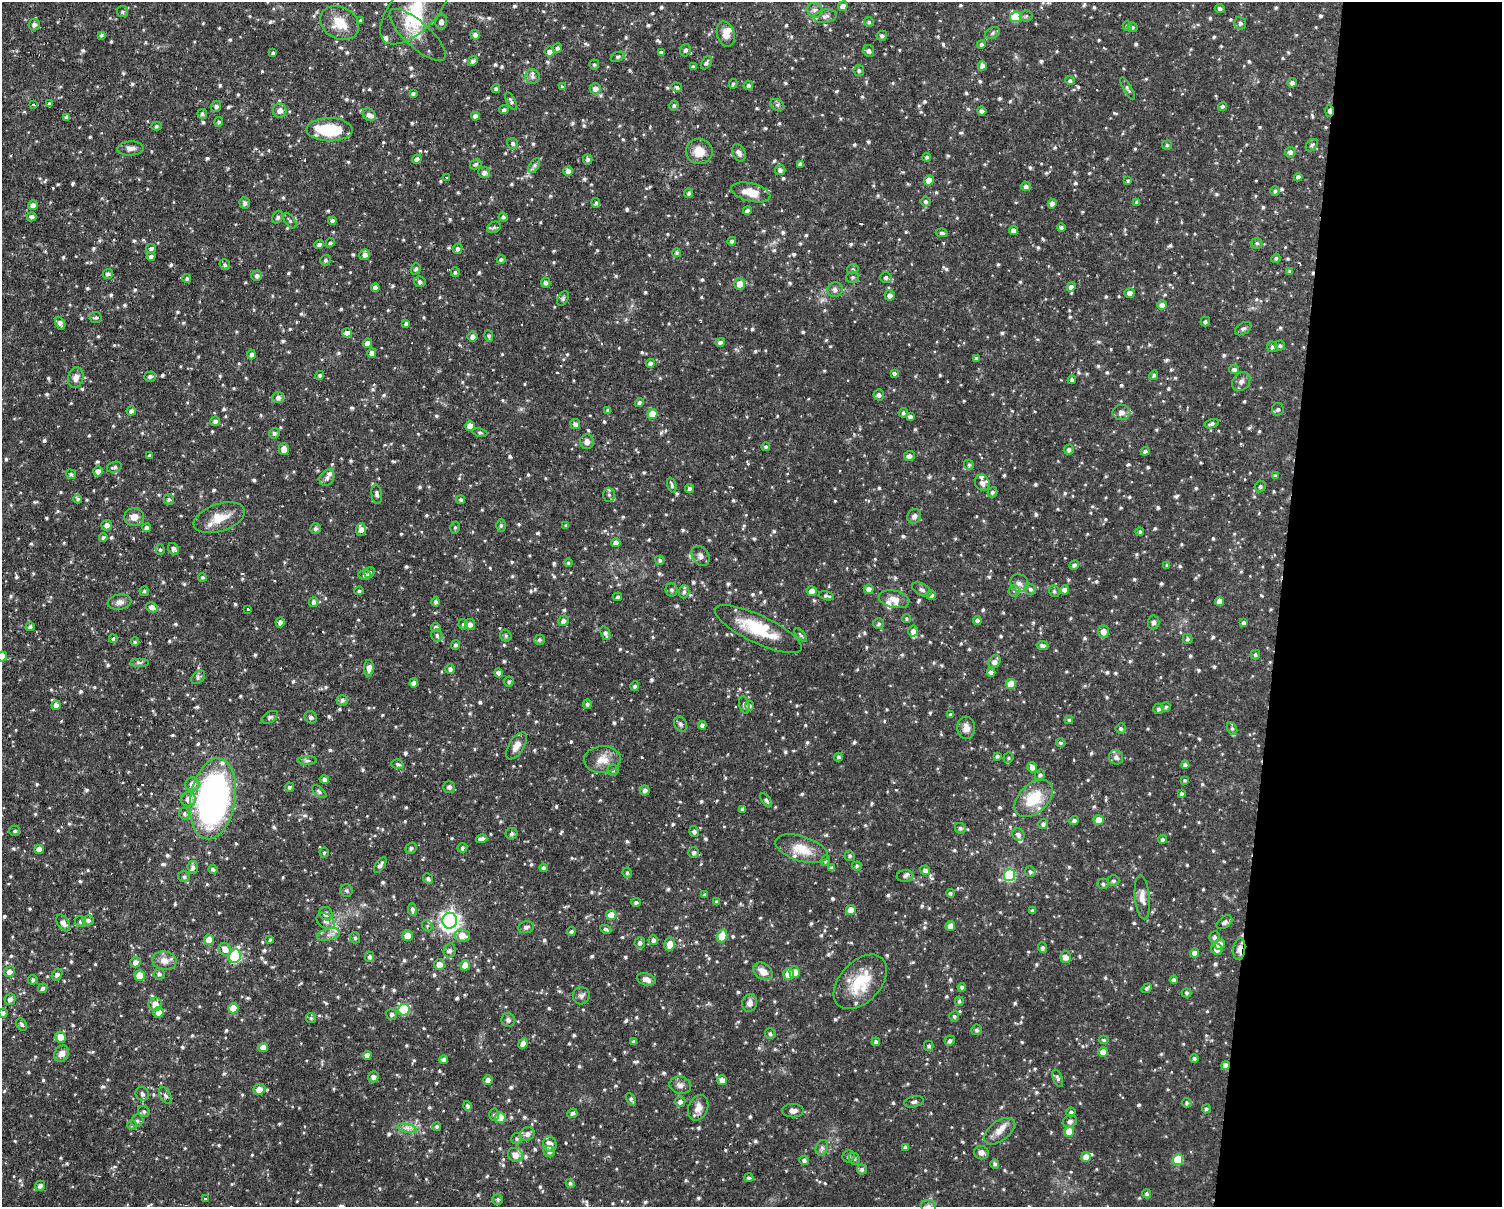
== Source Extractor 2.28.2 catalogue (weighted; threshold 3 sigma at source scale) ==
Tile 9 of 3 x 4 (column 3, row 3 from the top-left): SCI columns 3140-4639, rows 1389-2593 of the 4978 x 5004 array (HDU 1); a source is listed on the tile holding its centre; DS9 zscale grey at full resolution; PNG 1504 x 1209 px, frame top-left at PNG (2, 2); each listed source drawn as its Kron ellipse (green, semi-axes under 4 px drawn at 4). Shown black and unused: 15% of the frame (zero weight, under 2 of 3 exposures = <1% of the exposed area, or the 3 px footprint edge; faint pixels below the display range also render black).
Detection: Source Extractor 2.28.2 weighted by HDU 2 'WHT'; one run over the whole footprint, this tile lists its part. Background 0.0511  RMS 0.0061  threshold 0.0273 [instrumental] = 3 sigma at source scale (4.5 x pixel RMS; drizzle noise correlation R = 1.50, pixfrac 1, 0.05/0.05 arcsec/px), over >= 5 px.
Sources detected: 1252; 6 cosmic-ray / hot-pixel residue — neither listed nor drawn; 28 inside a brighter listed object's ellipse — not listed separately; of the other 1218, all 500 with FLUX_AUTO >= 1.08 (the completeness limit of this list) listed and drawn (718 fainter detections not listed), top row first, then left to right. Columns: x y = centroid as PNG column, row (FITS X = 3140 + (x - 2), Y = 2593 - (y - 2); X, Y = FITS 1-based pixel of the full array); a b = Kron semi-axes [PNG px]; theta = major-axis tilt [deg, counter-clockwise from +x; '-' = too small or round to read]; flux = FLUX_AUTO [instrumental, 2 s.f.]
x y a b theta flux
843 6 5 4 - 3.8
1220 8 5 4 - 1.6
414 9 44 22 46 31
815 10 8 7 - 2.5
123 12 5 5 - 1.2
825 16 12 6 9 2.5
1026 16 6 5 - 1.1
1016 17 6 5 - 20
360 21 4 3 - 1.4
441 22 7 6 - 2.3
869 22 5 4 - 1.1
340 23 20 16 -28 13
1240 23 6 5 - 1.7
34 24 6 5 - 2.2
1127 26 5 4 - 1.2
1132 27 5 5 - 1.2
993 33 8 5 28 1.4
726 34 13 8 -72 5
101 35 4 4 - 1.1
418 35 36 13 -42 12
475 35 5 4 - 2.2
882 36 5 5 - 1.4
981 44 4 4 - 1.3
557 48 5 4 - 1.6
685 50 6 5 - 1.4
869 51 6 5 - 1.9
550 52 5 5 - 3.1
661 52 4 3 - 1.6
273 53 4 3 - 1.1
618 57 7 4 24 1.1
473 61 5 4 - 1.8
706 63 7 4 57 1.4
594 64 5 5 - 1.1
982 66 4 4 - 3.3
693 67 4 3 - 1.3
859 71 5 5 - 1.4
532 76 7 7 - 2.1
1070 81 5 4 - 1.2
1292 83 4 4 - 1.9
733 84 5 4 - 1.1
748 85 5 4 - 1.3
562 87 3 3 - 1.5
677 87 5 4 - 1.2
496 88 4 4 - 1.4
595 89 6 5 - 3.3
1128 89 13 4 -61 1.3
413 94 4 3 - 1.4
511 101 10 4 -62 1.5
33 104 3 3 - 3.4
49 104 4 4 - 1.6
674 105 5 4 - 1.2
777 105 7 5 -28 1.4
216 106 5 5 - 1.9
1222 106 4 4 - 1.3
504 110 5 4 - 1.6
280 111 7 7 - 3
982 111 4 4 - 1.6
1329 111 6 3 88 2.7
202 114 5 5 - 1.3
369 115 7 5 -37 2.9
475 116 4 4 - 2.8
67 117 4 4 - 1.8
219 122 5 4 - 1.2
156 126 5 4 - 1.2
330 130 23 11 -1 26
513 143 5 5 - 1.8
1167 145 5 4 - 1.1
1312 145 7 5 45 1.3
130 148 13 7 2 3.1
699 151 13 12 - 9.2
1290 152 5 5 - 1.8
739 153 9 6 -63 2.4
927 157 4 4 - 1.1
417 159 5 4 - 2.3
588 159 5 4 - 1.6
476 164 6 4 31 1.1
800 164 4 4 - 2
534 166 8 5 59 1.5
780 170 5 5 - 2
568 171 5 4 - 2.7
484 172 6 6 - 2.4
446 177 3 3 - 1.8
1298 177 4 4 - 2
929 181 5 5 - 8.2
1128 181 4 4 - 1.1
1026 186 5 5 - 1.9
1275 191 4 4 - 1.1
751 192 20 9 -13 9.7
689 193 4 4 - 1.3
926 201 5 5 - 1.5
1137 202 4 4 - 1.9
245 203 6 5 - 1.7
596 203 5 4 - 1.1
1052 204 5 4 - 2.8
33 205 5 4 - 2.7
747 210 4 4 - 1.6
32 217 5 4 - 1.6
278 217 6 5 - 1.4
503 217 4 4 - 1.3
290 221 9 5 -52 1.2
333 221 4 4 - 2
494 227 7 5 26 1.5
1061 228 4 4 - 1.5
1013 230 4 4 - 3
942 233 6 4 -8 1.4
732 241 4 4 - 1.6
330 243 5 4 - 1.1
1257 243 5 5 - 1.2
319 244 5 4 - 1.8
151 248 5 4 - 1.7
457 249 5 5 - 1.9
677 253 4 4 - 1.2
365 255 5 5 - 2.4
151 256 4 4 - 1.7
1276 258 5 4 - 1.2
325 260 5 5 - 1.1
501 260 4 4 - 1.2
225 265 6 5 - 1.2
416 269 6 5 - 1.4
853 269 6 4 14 1.1
1290 271 4 4 - 1.1
455 272 5 4 - 1.1
108 274 5 5 - 1.5
257 276 5 5 - 1.7
852 277 6 5 - 1.3
886 277 6 5 - 1.5
187 278 4 4 - 1.2
420 282 6 5 - 1.6
546 283 5 4 - 1.8
740 284 5 5 - 6.7
1071 287 5 4 - 2.5
375 288 4 4 - 2.3
835 290 7 7 - 2.5
1129 293 5 5 - 2.3
890 295 5 5 - 2.7
563 299 8 5 64 1.2
1162 305 5 5 - 2.9
96 318 6 5 - 1.3
1205 321 5 4 - 1.2
60 323 7 4 -64 2.3
406 323 4 3 - 1.5
1243 329 9 5 31 1.5
347 333 5 4 - 3.9
489 336 6 4 -77 1.3
473 337 5 5 - 2.5
720 342 5 4 - 1.8
367 343 5 4 - 2.8
1280 346 5 5 - 1.2
1272 347 5 5 - 1.6
372 353 4 4 - 2.9
252 354 5 4 - 1.9
976 358 4 3 - 1.1
650 364 4 4 - 2.1
1234 369 5 4 - 2
894 373 3 3 - 2.6
320 375 4 4 - 1.1
1154 375 5 4 - 1.2
150 377 6 5 - 1.8
76 378 10 7 76 3.8
1072 380 4 4 - 1.6
1241 382 10 8 51 3.2
879 395 5 5 - 1.7
278 397 6 5 - 2.3
639 402 4 4 - 1.5
1278 409 6 6 - 1.3
608 410 4 4 - 1.6
131 411 4 4 - 2.1
1121 412 9 7 1 3.1
903 413 5 4 - 1.2
652 414 5 5 - 10
910 417 4 4 - 1.9
215 421 5 4 - 1.7
575 424 5 5 - 2.4
1212 424 7 4 17 1.8
470 426 5 4 - 5.5
274 433 5 5 - 1.5
480 433 7 3 -10 1.1
587 442 7 7 - 2.9
766 447 4 4 - 1.2
284 449 6 5 - 4.2
1069 450 5 5 - 1.6
1145 451 4 4 - 1.5
150 456 4 3 - 1.4
909 456 5 5 - 2.3
969 465 5 4 - 1.2
114 467 7 5 16 1.5
98 471 5 4 - 3.2
71 474 5 4 - 1.4
1275 476 4 3 - 1.6
327 478 9 6 58 2.3
982 483 8 7 - 3.3
672 485 8 3 -70 1.4
1260 487 6 5 - 1.2
689 488 4 4 - 1.6
993 492 5 4 - 1.4
377 494 9 5 -81 2.1
609 495 7 6 - 1.4
78 499 4 4 - 1.2
169 499 5 5 - 1.2
461 500 4 4 - 1.3
914 516 8 6 55 2.6
134 517 10 9 - 4.8
219 518 26 13 18 12
107 525 5 5 - 2.8
501 525 6 5 - 1.2
566 526 4 4 - 1.1
147 527 4 4 - 1.5
455 527 6 5 - 1.1
315 529 5 5 - 1.6
361 529 6 5 - 3.2
1140 532 4 4 - 1.2
103 538 4 4 - 1.2
616 543 4 4 - 3.7
173 549 6 5 - 2
160 550 5 4 - 1.1
701 556 10 8 -56 2.7
660 560 5 4 - 1.2
568 563 4 3 - 1.2
1074 565 5 4 - 1.4
1167 565 4 3 - 1.1
369 572 6 5 - 1.5
365 575 6 5 - 1.4
202 577 4 4 - 1.1
1019 583 9 8 - 3.2
869 589 5 4 - 2.8
1030 589 6 5 - 1.4
672 590 6 6 - 1.4
922 590 10 6 -28 1.9
1065 590 4 4 - 3.7
144 591 5 4 - 1.3
359 591 4 4 - 1.1
812 591 5 5 - 3.6
1014 591 5 5 - 1.2
1054 591 6 5 - 1.2
684 592 6 5 - 1.4
931 595 5 4 - 2.7
826 596 8 4 -13 1.4
618 597 4 4 - 1.3
894 599 15 8 -12 5.2
1220 601 4 4 - 4.9
120 602 12 7 9 3
313 602 5 4 - 1.7
436 602 4 4 - 1.7
152 607 6 5 - 3.3
248 609 3 3 - 1.3
906 618 4 4 - 1.1
977 620 4 4 - 2.2
563 621 5 5 - 1.9
280 622 5 4 - 2.2
1154 622 7 6 - 1.9
1244 623 4 4 - 2.2
463 624 5 4 - 1.1
470 624 5 5 - 2.7
879 624 5 5 - 1.2
30 627 4 4 - 1.7
436 628 5 4 - 2.1
758 629 47 14 -25 26
913 631 5 5 - 2.9
1103 632 6 5 - 4.2
605 633 7 4 -69 2
437 635 6 5 - 1.4
801 635 8 3 -50 1.1
506 636 6 5 - 1.3
113 639 4 4 - 1.2
1187 639 5 5 - 1.1
539 640 5 5 - 1.2
135 642 4 4 - 1.2
455 645 5 4 - 1.5
1042 645 6 4 -9 1.6
1255 655 5 4 - 1.1
2 656 5 5 - 8.4
995 662 7 5 54 3.2
139 663 9 4 0 1.4
369 668 8 5 88 3.6
450 669 5 5 - 1.8
991 672 4 4 - 2.1
499 673 5 4 - 3.4
198 677 8 5 42 1.5
509 682 5 5 - 1.2
414 683 4 4 - 2.2
1011 684 5 5 - 10
635 686 4 4 - 1.3
342 700 5 5 - 1.9
587 704 4 4 - 1.5
56 705 5 4 - 3.6
744 705 9 5 -77 2
749 706 4 4 - 1.5
1166 707 5 4 - 1.2
1158 709 5 5 - 1.3
950 715 4 3 - 1.3
270 717 9 5 29 1.3
311 717 6 6 - 1.8
1069 720 4 4 - 1.1
681 724 8 6 -64 1.8
702 725 4 4 - 2.3
966 728 11 9 -86 4.5
1121 728 5 5 - 1.3
1232 728 7 5 -62 1.4
1061 743 4 4 - 1.1
516 746 15 7 57 5.3
997 756 4 3 - 1.2
838 757 4 4 - 1.2
1116 757 7 7 - 2.6
1008 758 5 5 - 1.1
602 759 18 13 2 8
307 760 10 4 0 1.4
397 764 6 4 -18 1.3
1185 765 4 4 - 2
1032 767 5 4 - 2.8
613 770 5 5 - 1.1
1040 775 5 5 - 1.4
324 779 4 4 - 1.9
1185 780 4 4 - 1.1
192 784 7 7 - 4.5
289 787 5 4 - 1.1
449 787 6 5 - 2.5
645 790 5 5 - 2.1
319 792 8 4 -39 1.3
1181 794 4 3 - 1.2
1034 798 22 14 43 21
188 799 7 7 - 4.6
213 799 41 22 80 190
766 800 8 4 -56 1.5
743 809 4 3 - 1.5
184 813 6 5 - 1.4
1074 820 5 4 - 1.9
1099 820 5 5 - 6.6
1043 824 5 5 - 1.7
960 828 6 5 - 1.4
15 831 5 5 - 1.2
694 832 5 4 - 1.7
512 834 6 6 - 1.4
1018 835 6 5 - 2
482 839 6 4 16 2.5
1162 839 4 4 - 1.2
411 848 6 5 - 1.1
462 848 5 4 - 1.1
39 849 4 4 - 4.5
802 849 27 12 -17 12
694 852 5 5 - 1.7
324 853 5 4 - 1.1
850 856 5 5 - 1.2
825 861 5 4 - 1.2
380 865 9 4 55 2.2
857 866 5 4 - 1.1
193 867 6 5 - 1.7
543 868 4 3 - 1.5
832 868 4 4 - 1.9
213 869 4 4 - 1.4
925 870 5 4 - 2.1
1030 872 5 5 - 1.5
627 873 5 4 - 1.2
1009 875 6 5 - 49
905 876 8 6 4 1.7
184 877 6 5 - 1.4
428 878 5 4 - 1.4
1113 881 6 5 - 1.2
1103 884 5 5 - 1.4
346 891 6 6 - 1.3
950 893 4 4 - 1.2
705 895 3 3 - 1.1
1142 897 22 7 -84 4.6
636 902 5 4 - 1.4
717 902 4 3 - 1.4
412 910 6 4 -83 2
851 910 5 5 - 6.3
1032 911 3 3 - 1.2
326 914 7 6 - 3.4
611 915 5 5 - 6.7
88 920 5 5 - 1.8
326 921 10 7 -35 3.1
450 921 8 7 - 290
80 922 6 5 - 1.5
1224 922 9 5 37 2.2
63 923 9 5 -58 3.3
427 926 5 5 - 1.1
950 926 5 4 - 3.7
526 927 8 6 10 2
606 929 6 3 -26 1.2
571 931 4 4 - 1.2
328 935 12 6 15 2.9
407 936 5 5 - 6.4
462 936 7 6 - 6.8
722 936 6 5 - 16
1215 937 6 5 - 1.6
355 938 6 5 - 1.3
209 940 5 5 - 7
270 940 4 3 - 1.1
653 940 5 4 - 2.1
640 943 6 5 - 1.9
670 944 7 5 78 6.7
1219 944 5 5 - 6.5
1042 948 5 4 - 1.4
225 949 6 6 - 4.8
1217 949 6 5 - 3.7
1239 949 11 6 82 3.5
450 950 7 6 - 2
1195 953 4 4 - 3.7
235 956 7 6 - 60
369 957 5 4 - 1.6
1066 957 6 5 - 4.2
164 961 12 9 -9 5.2
135 962 5 5 - 3.2
439 964 5 5 - 4.8
465 965 5 5 - 5
763 971 11 7 -35 5.9
9 972 6 5 - 3.1
794 972 6 5 - 6.7
57 974 6 5 - 1.9
159 974 5 5 - 1.7
788 974 6 5 - 8.2
140 975 5 5 - 11
646 979 9 6 -14 3.5
33 980 5 5 - 1.2
1174 980 4 4 - 2.3
860 982 32 20 47 24
962 987 4 4 - 1.4
43 988 5 4 - 1.8
1147 988 5 4 - 1.3
1187 993 5 4 - 1.2
581 996 9 8 - 2.1
10 999 6 5 - 2.5
959 1001 5 4 - 1.2
750 1003 9 7 73 3.4
155 1004 7 6 - 5.7
233 1008 5 5 - 8.4
404 1010 6 5 - 30
158 1012 5 5 - 4.3
3 1013 4 4 - 1.9
392 1014 6 5 - 1.7
954 1016 5 5 - 1.2
311 1018 5 5 - 1.1
508 1020 7 6 - 1.9
22 1024 7 5 -55 1.4
976 1030 5 5 - 1.4
770 1034 5 5 - 1.3
60 1037 5 5 - 7.9
1104 1040 5 4 - 1.1
950 1041 5 5 - 1.4
634 1042 4 3 - 1.6
876 1042 4 4 - 1.8
523 1044 5 4 - 3.7
929 1046 5 5 - 1.1
263 1047 5 4 - 5
1103 1052 5 5 - 6.4
62 1054 8 6 56 4.4
367 1055 4 4 - 3.7
1194 1058 4 4 - 1.3
444 1060 4 4 - 3.6
1225 1065 4 4 - 4.4
373 1077 5 5 - 2.5
1058 1078 9 4 -69 1.4
488 1080 4 4 - 2.7
722 1080 5 5 - 4.2
680 1085 11 8 -16 2.9
259 1089 6 5 - 5.1
142 1094 7 6 - 2.1
165 1095 9 5 -60 1.5
631 1099 7 4 -59 1.4
680 1102 5 5 - 2.3
914 1102 10 5 13 1.9
1187 1103 5 5 - 1.1
467 1106 5 4 - 1.6
698 1108 13 9 66 5.6
1206 1109 4 4 - 1.3
793 1111 11 6 0 2.6
144 1112 6 5 - 1.4
1071 1112 4 4 - 1.1
572 1113 5 4 - 1.6
494 1115 6 5 - 1.2
500 1118 5 5 - 17
137 1121 6 5 - 1.6
1070 1122 7 5 21 1.6
132 1125 5 5 - 1.1
437 1127 4 4 - 1.5
407 1128 10 4 -12 2.3
999 1131 18 10 37 6
1069 1132 5 5 - 10
527 1134 7 6 - 2.5
517 1139 6 5 - 1.2
550 1144 8 6 -73 4.4
905 1147 4 3 - 1.4
822 1148 8 6 69 1.8
549 1152 6 5 - 1.9
981 1153 7 6 - 2.9
515 1155 8 6 -38 4.8
849 1156 6 5 - 1.3
1086 1157 5 4 - 5.4
854 1159 6 5 - 1.3
804 1160 5 5 - 1.7
1178 1160 5 5 - 21
995 1164 5 4 - 1.4
862 1169 5 5 - 1.4
749 1178 4 4 - 1.2
570 1183 4 4 - 1.3
40 1186 5 5 - 1.8
1147 1194 4 4 - 1.2
205 1199 3 3 - 1.5
498 1199 5 5 - 1.4
928 1206 7 6 - 1.9
Overlapping masked pixels (flux is a lower limit): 4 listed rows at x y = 1329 111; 1239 949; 1225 1065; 698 1108
Isophote crosses this tile's border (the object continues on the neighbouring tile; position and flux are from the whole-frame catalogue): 4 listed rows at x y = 414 9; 2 656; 3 1013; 928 1206